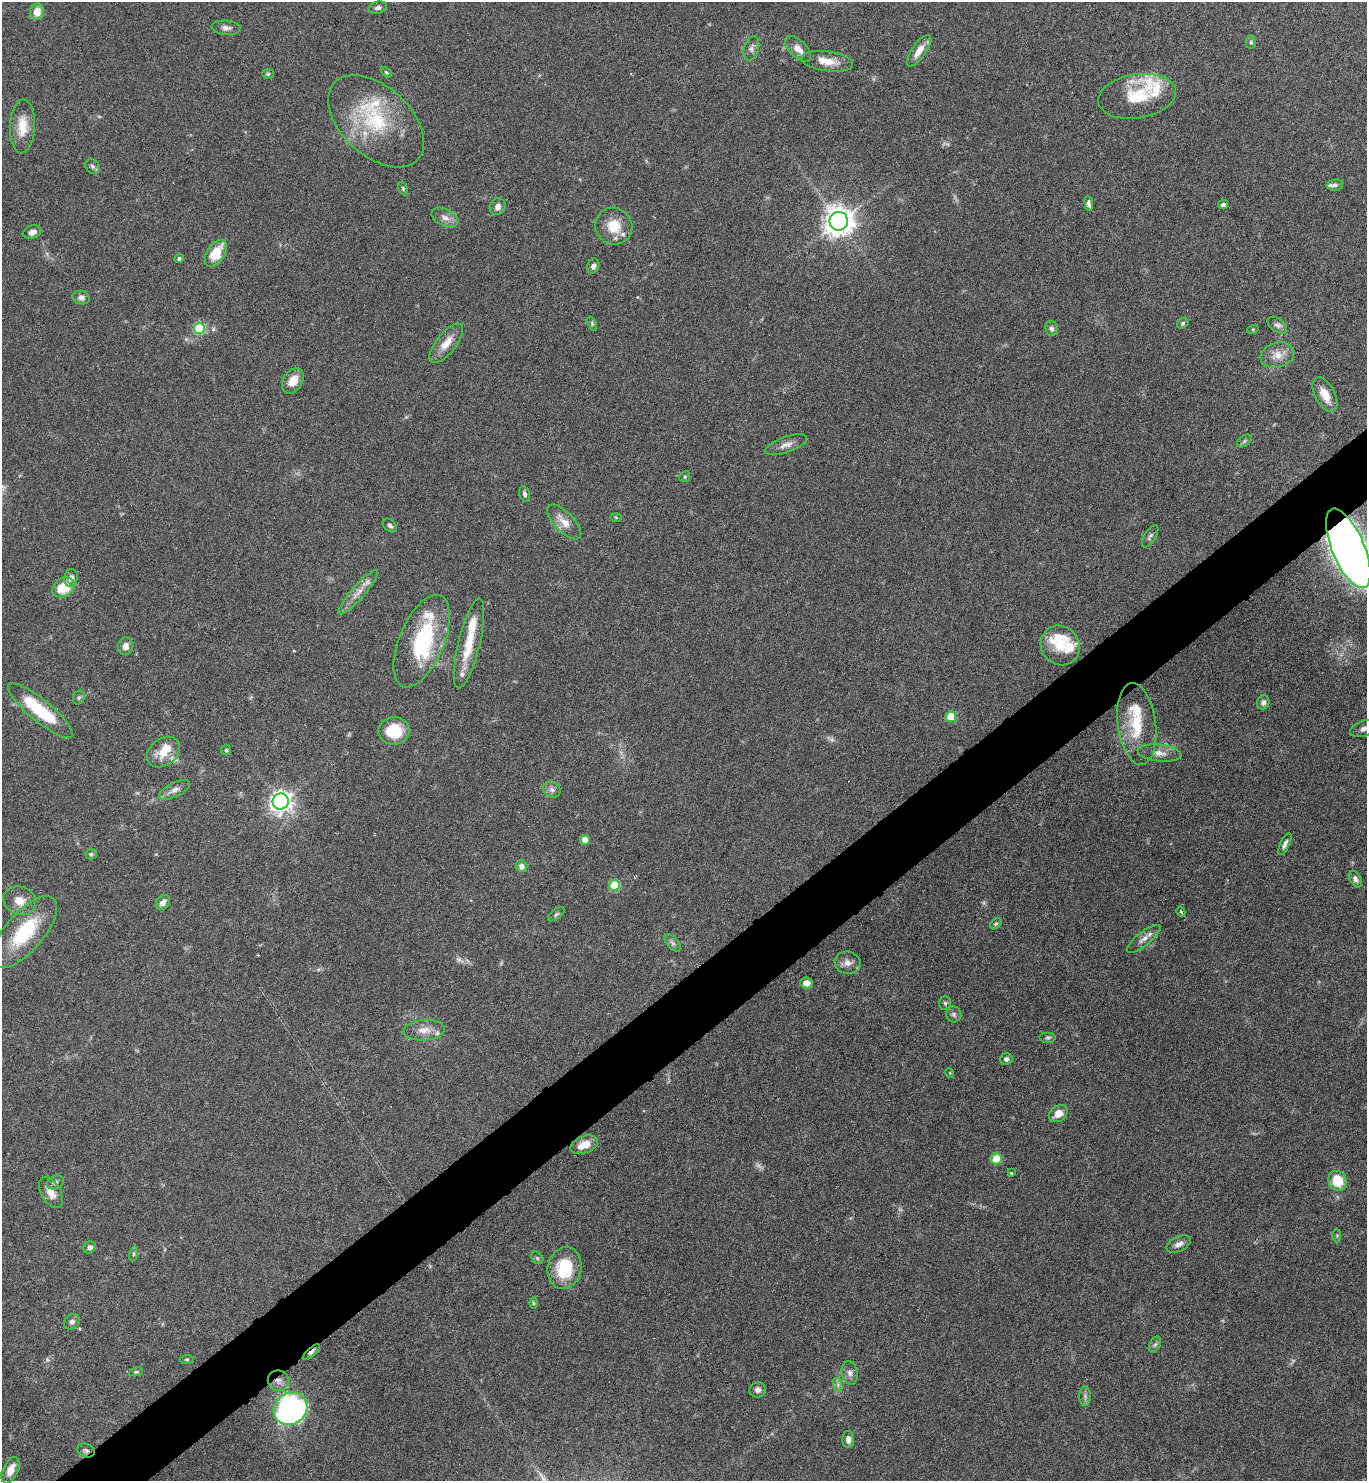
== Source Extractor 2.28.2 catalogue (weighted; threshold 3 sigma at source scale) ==
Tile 7 of 4 x 4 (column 3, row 2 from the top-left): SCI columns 2889-4253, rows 2963-4441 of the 5914 x 5919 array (HDU 1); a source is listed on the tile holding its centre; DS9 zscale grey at full resolution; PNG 1369 x 1483 px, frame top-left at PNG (2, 2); each listed source drawn as its Kron ellipse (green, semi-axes under 4 px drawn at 4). Shown black and unused: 5% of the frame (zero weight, under 3 of 6 exposures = <1% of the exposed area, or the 3 px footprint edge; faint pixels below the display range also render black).
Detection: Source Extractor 2.28.2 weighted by HDU 2 'WHT'; one run over the whole footprint, this tile lists its part. Background 0.0645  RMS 0.0039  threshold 0.0161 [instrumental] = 3 sigma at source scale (4.09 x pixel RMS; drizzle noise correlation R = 1.36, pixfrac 0.8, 0.05/0.05 arcsec/px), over >= 5 px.
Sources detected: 143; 8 too faint to see at this stretch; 1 cosmic-ray / hot-pixel residue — neither listed nor drawn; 18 inside a brighter listed object's ellipse — not listed separately; the other 116 listed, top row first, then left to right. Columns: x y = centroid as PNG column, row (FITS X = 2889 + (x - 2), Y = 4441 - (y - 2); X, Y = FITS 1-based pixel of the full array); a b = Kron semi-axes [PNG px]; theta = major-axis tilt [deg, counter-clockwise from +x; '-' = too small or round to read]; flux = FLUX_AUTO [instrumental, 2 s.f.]
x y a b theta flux
378 8 9 6 15 1.2
37 12 8 7 - 4
226 28 14 7 -5 1.8
1251 42 7 5 89 0.68
751 48 12 7 73 1.7
798 49 16 8 -44 3.7
919 51 18 7 55 4.1
827 61 26 10 -8 5.5
386 72 6 4 -41 0.56
268 74 6 4 5 0.53
1137 96 39 22 9 16
376 121 57 34 -43 31
22 126 27 12 88 7.2
92 166 8 6 -46 1
1335 185 8 5 9 0.93
403 188 7 4 -65 0.61
1089 204 8 4 -83 1.2
1223 205 5 4 - 1.2
498 207 9 7 53 1.8
445 217 14 8 -25 2.5
839 221 9 9 - 500
614 226 19 18 - 8.2
32 232 9 6 19 1.9
216 253 15 9 57 9.3
179 258 5 4 - 0.86
593 266 7 6 - 1.3
81 297 9 6 -18 1.5
592 323 7 4 -68 0.63
1183 323 6 5 - 0.62
1277 325 11 6 -36 1.4
199 328 5 5 - 25
1051 328 7 6 - 1.1
1253 329 6 3 18 0.4
446 343 24 10 52 5.2
1277 355 17 12 16 4.5
293 381 14 9 58 4.9
1325 395 19 10 -63 5.5
1244 441 8 5 37 0.75
786 445 22 8 19 2.6
685 477 6 5 - 0.59
525 494 8 5 -74 1
616 517 6 4 -2 0.36
564 522 22 10 -46 4.7
390 525 8 5 -42 0.99
1150 536 12 5 58 1.1
1348 548 43 16 -67 570
71 578 9 6 76 1.7
64 587 12 9 31 9.3
358 592 29 6 49 4.1
422 641 49 22 67 30
469 644 46 11 76 11
1060 645 20 19 - 9.2
126 646 8 7 - 2.2
79 698 7 5 68 0.69
1263 702 7 6 - 1.2
40 711 41 11 -39 21
951 717 5 5 - 12
1137 724 41 19 -82 15
1364 729 14 7 18 1.9
394 731 15 14 - 12
226 750 5 5 - 0.52
163 752 18 13 38 6.8
1160 753 22 8 -6 3.5
174 790 17 7 27 2.3
552 790 9 7 -27 1.4
281 801 8 8 - 230
585 840 5 5 - 4.6
1285 844 12 4 65 1.4
91 854 6 5 - 0.69
522 866 6 6 - 1.7
1355 879 9 5 -62 1.4
615 885 5 5 - 18
20 901 17 14 -20 4.6
163 902 8 6 49 2.1
1181 912 5 3 - 1.1
556 914 10 5 38 0.74
996 924 6 4 47 0.55
25 932 44 19 49 24
1144 939 20 7 38 2.6
672 943 10 5 -49 1.1
848 963 13 11 -9 2.7
806 983 6 5 - 2.8
945 1003 7 5 -88 0.77
954 1014 8 7 - 1.1
424 1030 21 10 5 4.2
1048 1038 8 5 0 0.77
1006 1059 6 5 - 1.1
950 1073 5 3 - 0.28
1058 1114 10 7 36 4.2
584 1145 14 8 20 5.6
996 1159 5 5 - 12
1011 1173 4 3 - 0.45
1338 1181 10 9 - 9.4
55 1182 8 6 25 1.1
51 1193 17 9 -60 4.4
1337 1235 7 3 90 0.43
1179 1244 13 7 26 2.2
90 1247 6 6 - 1.2
134 1254 8 4 81 0.63
537 1258 7 5 -48 0.65
565 1268 21 17 76 16
533 1303 6 4 -89 0.51
72 1322 9 7 40 1.4
1155 1344 8 5 62 0.93
311 1352 11 4 41 1.2
187 1359 7 4 5 0.55
136 1372 7 4 13 0.56
850 1373 12 8 -78 1.8
278 1381 10 10 - 2.3
838 1385 7 4 -72 0.83
758 1390 8 7 - 1.5
1085 1396 9 5 -90 1.2
290 1409 17 16 - 94
848 1439 8 6 90 1.8
86 1450 9 6 -21 1.2
11 1470 14 7 63 4.3
Overlapping masked pixels (flux is a lower limit): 4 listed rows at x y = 1348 548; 311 1352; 278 1381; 86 1450
Isophote crosses this tile's border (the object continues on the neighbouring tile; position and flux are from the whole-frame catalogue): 2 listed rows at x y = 1348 548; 1364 729